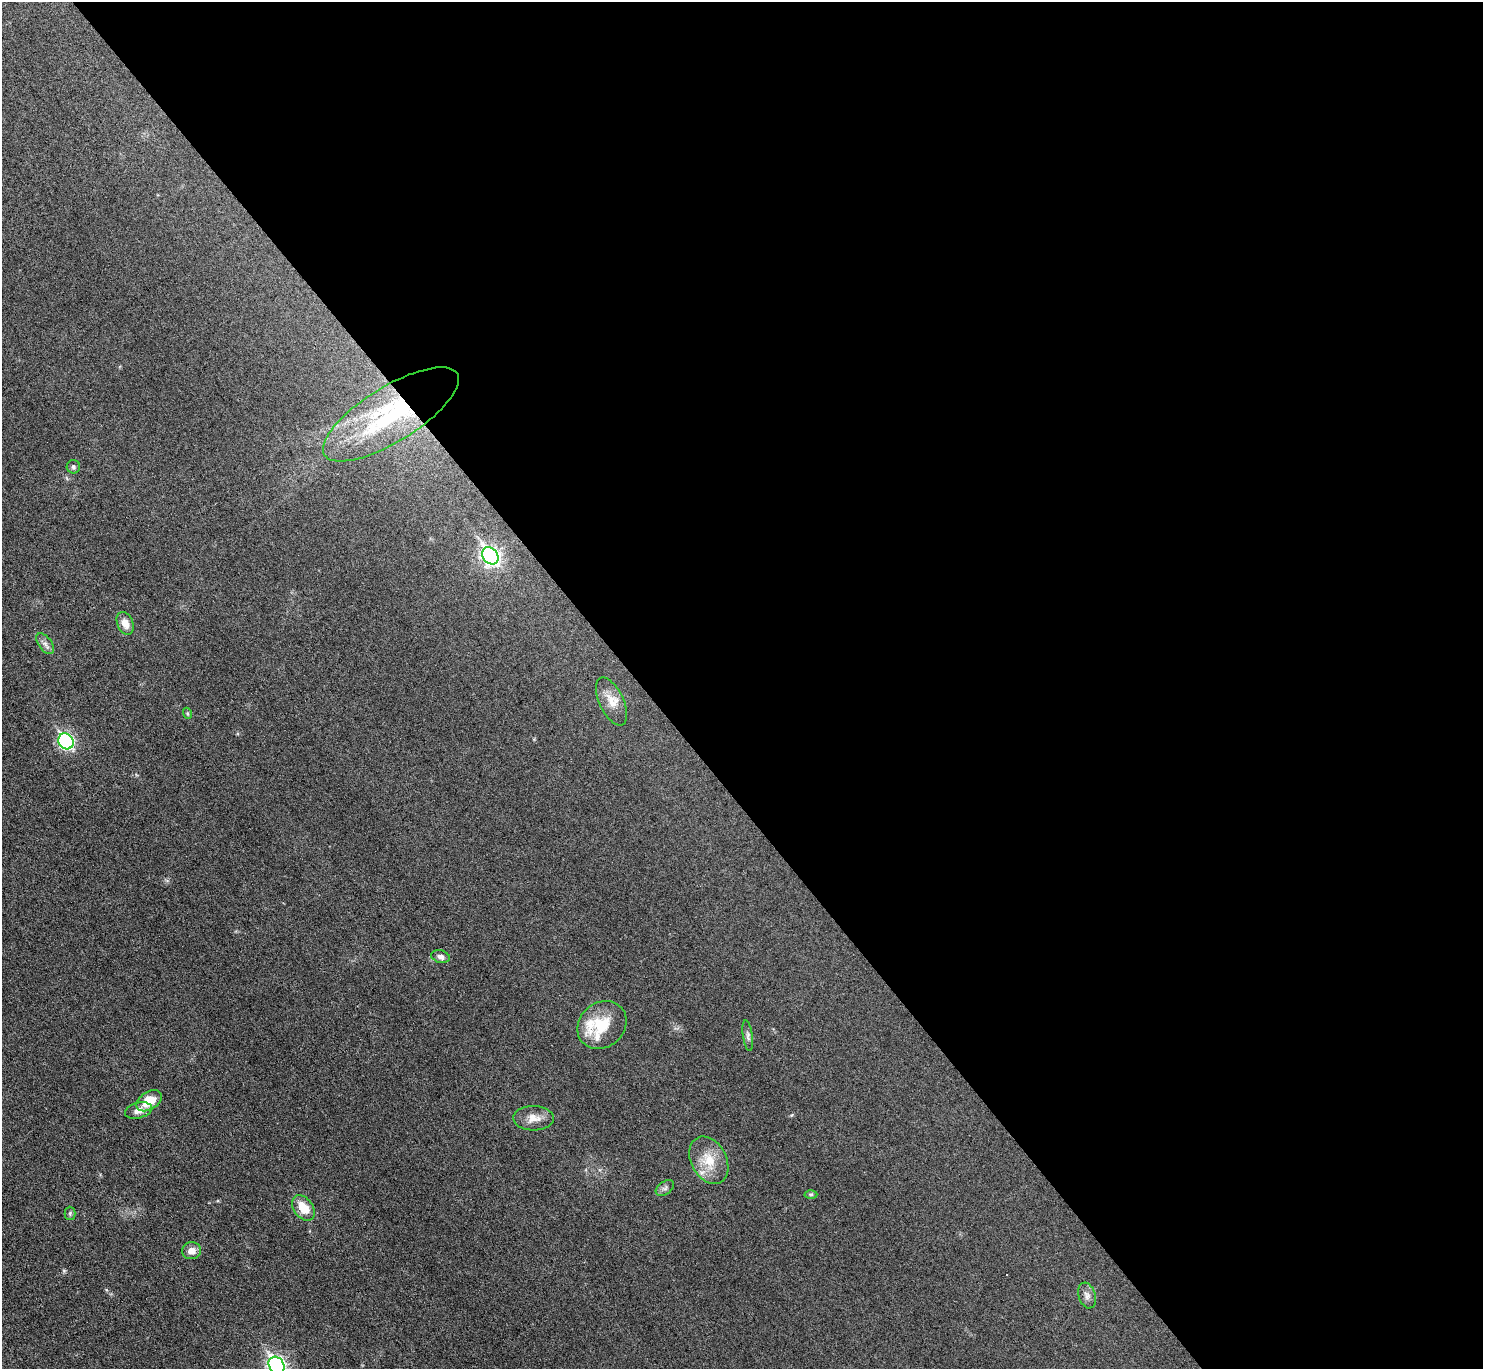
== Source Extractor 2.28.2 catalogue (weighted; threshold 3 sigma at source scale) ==
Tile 8 of 4 x 4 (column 4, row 2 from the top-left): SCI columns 4444-5924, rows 2890-4256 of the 5926 x 5921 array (HDU 1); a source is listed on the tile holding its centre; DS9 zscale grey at full resolution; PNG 1485 x 1371 px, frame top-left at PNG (2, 2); each listed source drawn as its Kron ellipse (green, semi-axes under 4 px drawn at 4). Shown black and unused: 57% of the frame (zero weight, under 3 of 6 exposures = <1% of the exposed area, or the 3 px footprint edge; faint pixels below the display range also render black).
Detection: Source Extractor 2.28.2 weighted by HDU 2 'WHT'; one run over the whole footprint, this tile lists its part. Background 0.0346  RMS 0.004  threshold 0.0163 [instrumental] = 3 sigma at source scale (4.09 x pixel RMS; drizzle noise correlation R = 1.36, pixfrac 0.8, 0.05/0.05 arcsec/px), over >= 5 px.
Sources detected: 25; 3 inside a brighter listed object's ellipse — not listed separately; the other 22 listed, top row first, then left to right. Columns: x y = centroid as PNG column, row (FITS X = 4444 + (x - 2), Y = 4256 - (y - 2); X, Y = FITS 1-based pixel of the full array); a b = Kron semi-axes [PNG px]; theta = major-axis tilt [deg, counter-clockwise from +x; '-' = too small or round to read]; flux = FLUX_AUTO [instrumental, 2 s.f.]
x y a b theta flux
391 414 78 27 32 58
73 467 7 6 - 0.84
490 556 9 7 -52 130
125 623 12 8 -68 3.2
45 644 12 6 -54 1.7
612 702 26 12 -65 5.2
187 713 5 3 - 0.4
66 741 8 7 - 69
441 957 9 6 -14 1.6
602 1025 26 22 41 12
748 1036 16 4 -82 1.2
149 1101 14 9 33 7.8
139 1110 14 7 15 2.9
533 1118 20 12 -1 4.2
709 1160 25 17 -62 9.2
665 1188 10 6 35 1.1
811 1194 6 4 0 0.57
303 1208 14 9 -54 6.7
70 1213 6 5 - 0.68
192 1251 9 8 - 2.9
1087 1295 13 8 -72 2
277 1365 9 7 -54 110
Overlapping masked pixels (flux is a lower limit): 1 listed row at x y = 391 414
Isophote crosses this tile's border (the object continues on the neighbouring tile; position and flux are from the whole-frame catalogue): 1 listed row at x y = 277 1365